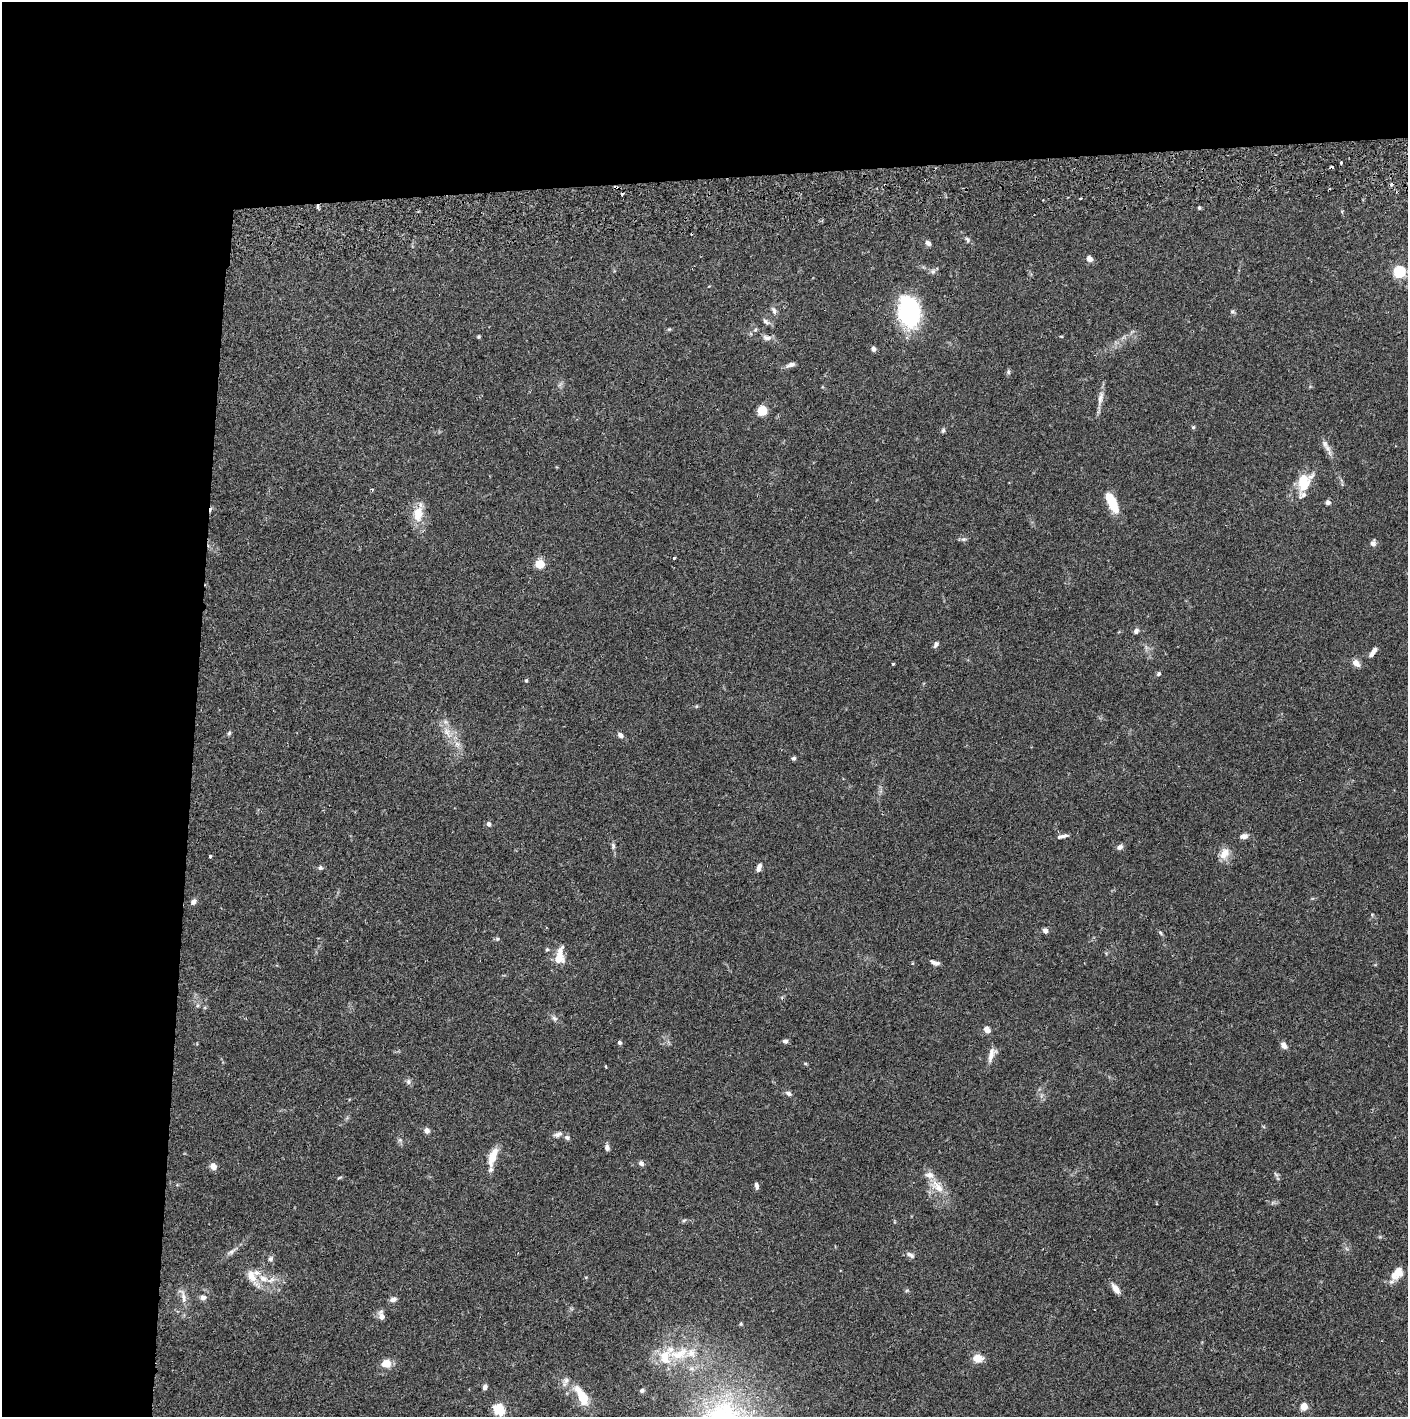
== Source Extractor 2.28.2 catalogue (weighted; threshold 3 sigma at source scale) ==
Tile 1 of 3 x 3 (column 1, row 1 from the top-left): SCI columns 4-1409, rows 2887-4301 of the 4228 x 4358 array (HDU 1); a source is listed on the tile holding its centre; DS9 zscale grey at full resolution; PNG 1410 x 1419 px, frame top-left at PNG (2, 2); no overlay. Shown black and unused: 24% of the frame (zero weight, under 2 of 3 exposures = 3% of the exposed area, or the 3 px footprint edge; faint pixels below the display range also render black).
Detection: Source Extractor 2.28.2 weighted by HDU 2 'WHT'; one run over the whole footprint, this tile lists its part. Background 0.0682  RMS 0.0048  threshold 0.0218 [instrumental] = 3 sigma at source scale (4.5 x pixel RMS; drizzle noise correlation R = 1.50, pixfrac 1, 0.05/0.05 arcsec/px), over >= 5 px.
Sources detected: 124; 1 inside a brighter object's white glare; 8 cosmic-ray / hot-pixel residue — not listed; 13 inside a brighter listed object's ellipse — not listed separately; the other 102 listed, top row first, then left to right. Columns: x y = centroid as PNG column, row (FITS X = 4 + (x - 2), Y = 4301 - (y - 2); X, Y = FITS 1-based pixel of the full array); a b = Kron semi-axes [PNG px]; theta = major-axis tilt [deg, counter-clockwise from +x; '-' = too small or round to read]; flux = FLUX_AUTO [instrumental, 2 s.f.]
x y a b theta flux
1341 163 3 3 - 1.8
318 206 7 3 90 0.82
1199 208 4 4 - 0.61
967 239 8 6 -55 1
928 243 7 6 - 1.6
1089 259 7 6 - 2.4
933 271 8 7 - 1.4
1399 271 5 5 - 59
774 310 11 6 -68 1.6
1232 312 6 5 - 0.84
910 314 29 22 -75 45
766 321 10 6 -40 1.5
669 329 5 4 - 0.56
755 329 7 5 69 0.86
1061 336 5 3 - 0.37
479 337 4 4 - 0.6
767 338 11 7 -8 2.5
873 349 6 5 - 1.5
791 365 12 5 19 2
1008 372 8 5 85 0.93
1100 398 22 7 79 3.7
762 411 7 6 - 12
1193 427 5 4 - 0.63
943 430 7 5 64 0.89
1325 444 12 7 -60 2.5
1304 482 22 14 88 11
372 489 4 3 - 0.44
1112 502 24 9 -65 13
1328 502 5 5 - 1.5
418 514 24 13 84 8.8
964 539 8 6 1 1.1
1373 543 8 6 84 1.7
674 558 3 3 - 0.61
540 564 7 6 - 10
1136 631 6 5 - 1.6
936 644 8 5 57 1.2
1371 654 9 6 51 1.7
1356 663 9 7 -43 3.1
893 664 3 3 - 0.88
1159 674 5 4 - 1.1
526 680 5 4 - 0.54
447 732 20 9 -61 6.2
229 733 6 5 - 0.74
620 735 8 6 -48 1.7
793 758 5 5 - 1
489 824 5 5 - 1.7
1063 836 17 5 11 1.9
1244 836 10 7 10 2
613 846 8 5 -81 1.1
1120 847 9 6 33 1.6
1224 853 16 11 62 5
210 856 4 3 - 0.74
759 867 10 5 69 2.1
320 868 6 5 - 1.1
193 901 8 6 49 1.9
1045 931 6 5 - 1.9
1160 933 7 4 -57 0.77
497 939 6 5 - 0.78
547 949 5 4 - 0.76
558 958 22 11 72 7.4
933 962 11 5 -41 1.4
554 1018 8 7 - 1.5
987 1030 7 6 - 3.2
785 1041 6 5 - 1.5
620 1042 6 4 -45 0.96
1284 1045 9 6 -52 2.4
991 1055 20 8 70 3.7
805 1063 5 3 - 0.53
606 1066 3 3 - 0.72
408 1082 8 7 - 1.3
788 1093 7 6 - 1.5
427 1130 7 6 - 2
558 1134 12 6 21 1.9
567 1137 7 6 - 1.3
400 1140 6 6 - 1
607 1147 7 5 -84 1.7
493 1157 22 8 72 7.9
641 1163 7 7 - 1.3
213 1166 8 6 -59 2.9
1276 1174 9 3 -45 0.77
339 1177 7 3 19 0.57
756 1186 8 4 -78 1.5
937 1186 24 12 -41 8.2
684 1220 6 4 19 0.7
231 1252 15 5 33 2
910 1255 12 6 -30 1.7
271 1259 7 6 - 1.3
1397 1274 18 9 52 7.3
251 1276 20 12 -63 6.4
1116 1289 15 7 -55 3.1
183 1296 24 7 -73 3.6
203 1297 8 7 - 1.8
393 1299 8 6 20 1.9
381 1316 7 5 -78 4.3
679 1354 32 14 18 15
978 1358 10 8 -5 6.2
386 1363 9 8 - 5.9
485 1387 7 5 65 1.5
642 1390 5 5 - 1.1
582 1395 30 11 -53 12
1304 1407 5 4 - 11
499 1410 13 11 -50 9.1
Overlapping masked pixels (flux is a lower limit): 1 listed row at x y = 318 206